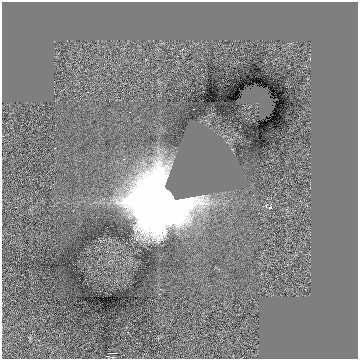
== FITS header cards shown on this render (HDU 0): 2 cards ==
NAXIS1  =                  356
NAXIS2  =                  357

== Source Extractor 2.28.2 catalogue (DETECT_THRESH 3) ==
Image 356 x 357 px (HDU 0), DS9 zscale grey, 1 PNG px = 1 image px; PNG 360 x 361 px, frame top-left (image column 1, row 357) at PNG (2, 2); no overlay
Background 0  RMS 1.9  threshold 5.72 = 3 sigma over >= 5 px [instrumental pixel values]
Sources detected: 4; all 4 listed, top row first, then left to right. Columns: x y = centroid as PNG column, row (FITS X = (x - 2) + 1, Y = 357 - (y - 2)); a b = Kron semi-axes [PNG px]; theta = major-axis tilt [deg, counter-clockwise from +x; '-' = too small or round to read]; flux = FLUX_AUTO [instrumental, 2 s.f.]
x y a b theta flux
193 109 3 2 - 160
158 203 27 25 -40 370000
270 207 4 3 - 120
113 353 6 2 0 140